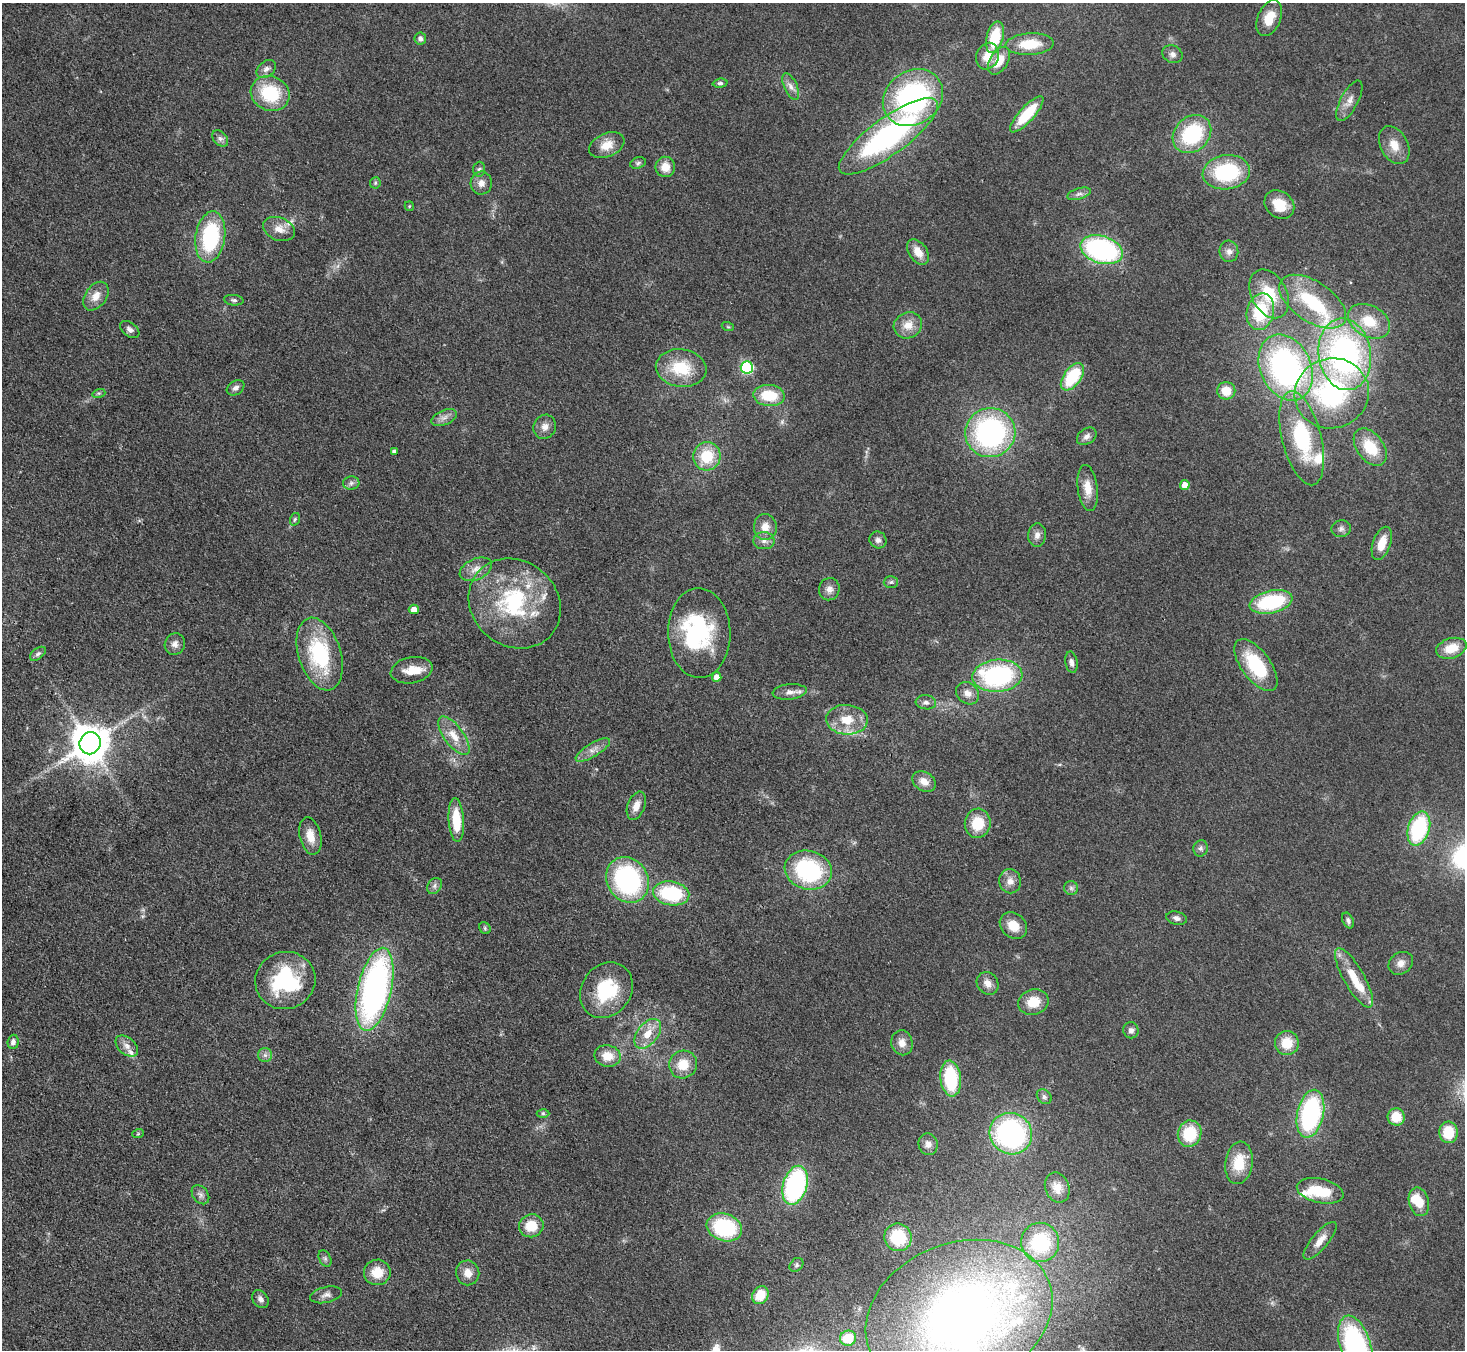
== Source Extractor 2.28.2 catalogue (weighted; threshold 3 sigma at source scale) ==
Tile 7 of 4 x 4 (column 3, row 2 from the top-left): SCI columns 2926-4388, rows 2993-4340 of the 5852 x 5845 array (HDU 1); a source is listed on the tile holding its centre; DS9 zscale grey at full resolution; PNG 1467 x 1352 px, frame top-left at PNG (2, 3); each listed source drawn as its Kron ellipse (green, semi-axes under 4 px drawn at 4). Shown black and unused: <1% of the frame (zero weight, under 3 of 4 exposures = <1% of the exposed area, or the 3 px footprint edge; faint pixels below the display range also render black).
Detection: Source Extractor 2.28.2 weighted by HDU 2 'WHT'; one run over the whole footprint, this tile lists its part. Background 0.0759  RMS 0.0066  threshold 0.0299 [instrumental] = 3 sigma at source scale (4.5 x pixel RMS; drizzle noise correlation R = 1.50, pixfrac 1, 0.05/0.05 arcsec/px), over >= 5 px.
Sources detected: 173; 6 inside a brighter object's white glare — neither listed nor drawn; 10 inside a brighter listed object's ellipse — not listed separately; the other 157 listed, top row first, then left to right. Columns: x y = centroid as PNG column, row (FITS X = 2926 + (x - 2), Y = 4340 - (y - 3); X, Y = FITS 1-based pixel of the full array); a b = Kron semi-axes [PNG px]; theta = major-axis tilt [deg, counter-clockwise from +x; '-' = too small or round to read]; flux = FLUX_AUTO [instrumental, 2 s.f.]
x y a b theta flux
1269 18 19 11 67 14
995 37 16 8 76 28
420 39 6 6 - 2.6
1030 44 24 11 4 20
1172 54 10 8 -27 3.2
987 56 14 11 66 11
999 61 15 9 60 12
266 69 11 7 39 3.3
720 83 7 4 4 1.9
791 87 14 6 -65 3.9
270 93 20 17 -25 38
913 97 32 26 36 130
1349 101 22 8 62 6
1027 114 23 7 48 27
1192 134 21 17 44 52
888 136 60 18 36 150
220 139 9 6 -48 2.5
607 145 18 11 23 10
1394 145 20 13 -61 10
638 163 8 5 18 1.5
665 167 10 9 - 8.2
479 169 7 6 - 1.7
1226 172 24 17 7 53
375 183 6 5 - 1.1
481 183 11 10 - 4.8
1079 194 12 5 16 2.7
1279 205 16 13 -39 13
409 206 5 4 - 0.76
279 229 16 11 -22 7.4
210 237 26 14 82 60
1102 250 22 13 -17 120
1229 251 11 9 -83 3.9
918 252 14 9 -55 8
1269 294 26 17 -62 27
96 296 16 10 54 7.9
234 300 9 5 -6 1.7
1313 302 38 20 -33 48
1260 312 19 13 76 35
1369 321 22 15 -29 19
908 325 14 12 27 8.6
728 327 6 3 -19 0.85
130 329 11 7 -36 2.7
1345 354 36 26 -81 170
747 367 6 6 - 86
681 368 25 19 -8 29
1286 368 34 25 -65 150
1072 377 15 8 54 34
235 388 9 6 33 2.8
1226 391 9 8 - 10
99 393 6 4 17 1.1
1332 393 37 35 18 99
769 395 15 10 -4 22
444 418 13 7 24 4
545 427 12 11 - 4.8
990 433 25 24 - 140
1087 436 11 7 35 3.1
1302 438 48 19 -76 57
1370 447 21 13 -53 21
394 452 4 3 - 1.7
707 456 14 13 - 23
351 483 8 6 3 2.2
1185 485 5 4 - 7.7
1088 488 23 10 -83 10
295 519 6 5 - 1.2
765 527 13 11 -88 7.8
1341 529 9 8 - 2.6
1037 535 11 9 85 3.9
878 540 9 8 - 3
764 541 10 8 0 3.8
1382 543 17 9 71 11
476 569 17 10 25 7.1
891 582 7 6 - 1.5
829 589 11 10 - 4.2
1271 602 22 11 13 55
515 603 48 42 -40 80
414 609 5 5 - 5.2
699 633 45 31 -89 65
175 644 11 10 - 4
1451 648 15 10 17 14
38 654 9 5 37 1.8
320 654 37 21 -72 60
1071 662 10 6 -80 2.8
1256 665 30 14 -53 41
412 670 21 13 11 12
997 676 25 16 5 99
717 677 5 4 - 4.9
790 692 17 8 6 5
967 693 12 10 -41 5.4
926 702 10 7 -7 2.7
847 720 21 15 -2 16
454 736 23 9 -54 11
90 743 11 10 - 2100
593 750 19 6 31 5.3
924 781 13 9 -31 6.8
636 806 14 8 69 6.9
456 820 22 7 -86 22
978 823 15 13 82 19
1419 828 17 10 73 64
310 836 19 10 -77 9.2
1200 848 8 7 - 2.1
808 870 24 19 -14 74
627 880 24 20 -57 100
1010 881 12 11 - 5.5
434 886 9 6 51 2.4
1071 888 7 7 - 1.9
671 893 18 12 -9 49
1177 918 10 6 -13 2.5
1348 921 8 5 -65 1.9
1013 926 15 12 -42 11
485 928 6 5 - 1.1
1401 963 13 10 35 4.9
1354 978 34 10 -60 17
285 981 30 28 20 61
988 983 12 10 -52 5.6
375 989 42 17 77 230
606 990 29 24 53 39
1033 1002 15 12 18 14
1131 1030 8 7 - 2.5
648 1034 17 10 52 11
13 1042 7 5 85 3.1
902 1043 12 10 -77 5.8
1287 1043 12 12 - 15
127 1046 13 8 -41 4.7
265 1055 7 7 - 2.4
607 1056 13 10 -11 11
683 1064 14 13 - 13
951 1078 18 10 -84 42
1044 1097 8 6 -46 2.1
543 1113 6 4 -1 1.1
1310 1114 24 13 78 97
1396 1117 8 8 - 15
1448 1132 10 9 - 20
138 1134 6 3 19 0.79
1011 1134 21 20 - 130
1190 1134 13 11 73 27
928 1144 11 9 -75 4.3
1239 1163 21 14 83 18
795 1185 20 12 74 110
1057 1187 15 12 -68 7.4
1320 1191 24 12 -13 26
200 1195 11 7 -53 2.8
1419 1202 14 10 -77 13
531 1226 12 11 - 15
724 1227 18 13 -18 60
898 1237 14 13 - 29
1320 1241 23 8 50 7.7
1040 1242 19 19 - 47
325 1258 9 5 -64 1.9
796 1265 8 6 48 1.6
377 1272 13 13 - 13
468 1273 12 11 - 6.9
326 1295 16 8 12 3.8
760 1295 9 7 55 15
260 1299 10 7 -52 2.8
959 1315 96 72 21 460
848 1338 8 7 - 17
1356 1346 32 15 -73 130
Isophote crosses this tile's border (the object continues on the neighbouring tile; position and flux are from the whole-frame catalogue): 2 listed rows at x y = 959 1315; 1356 1346